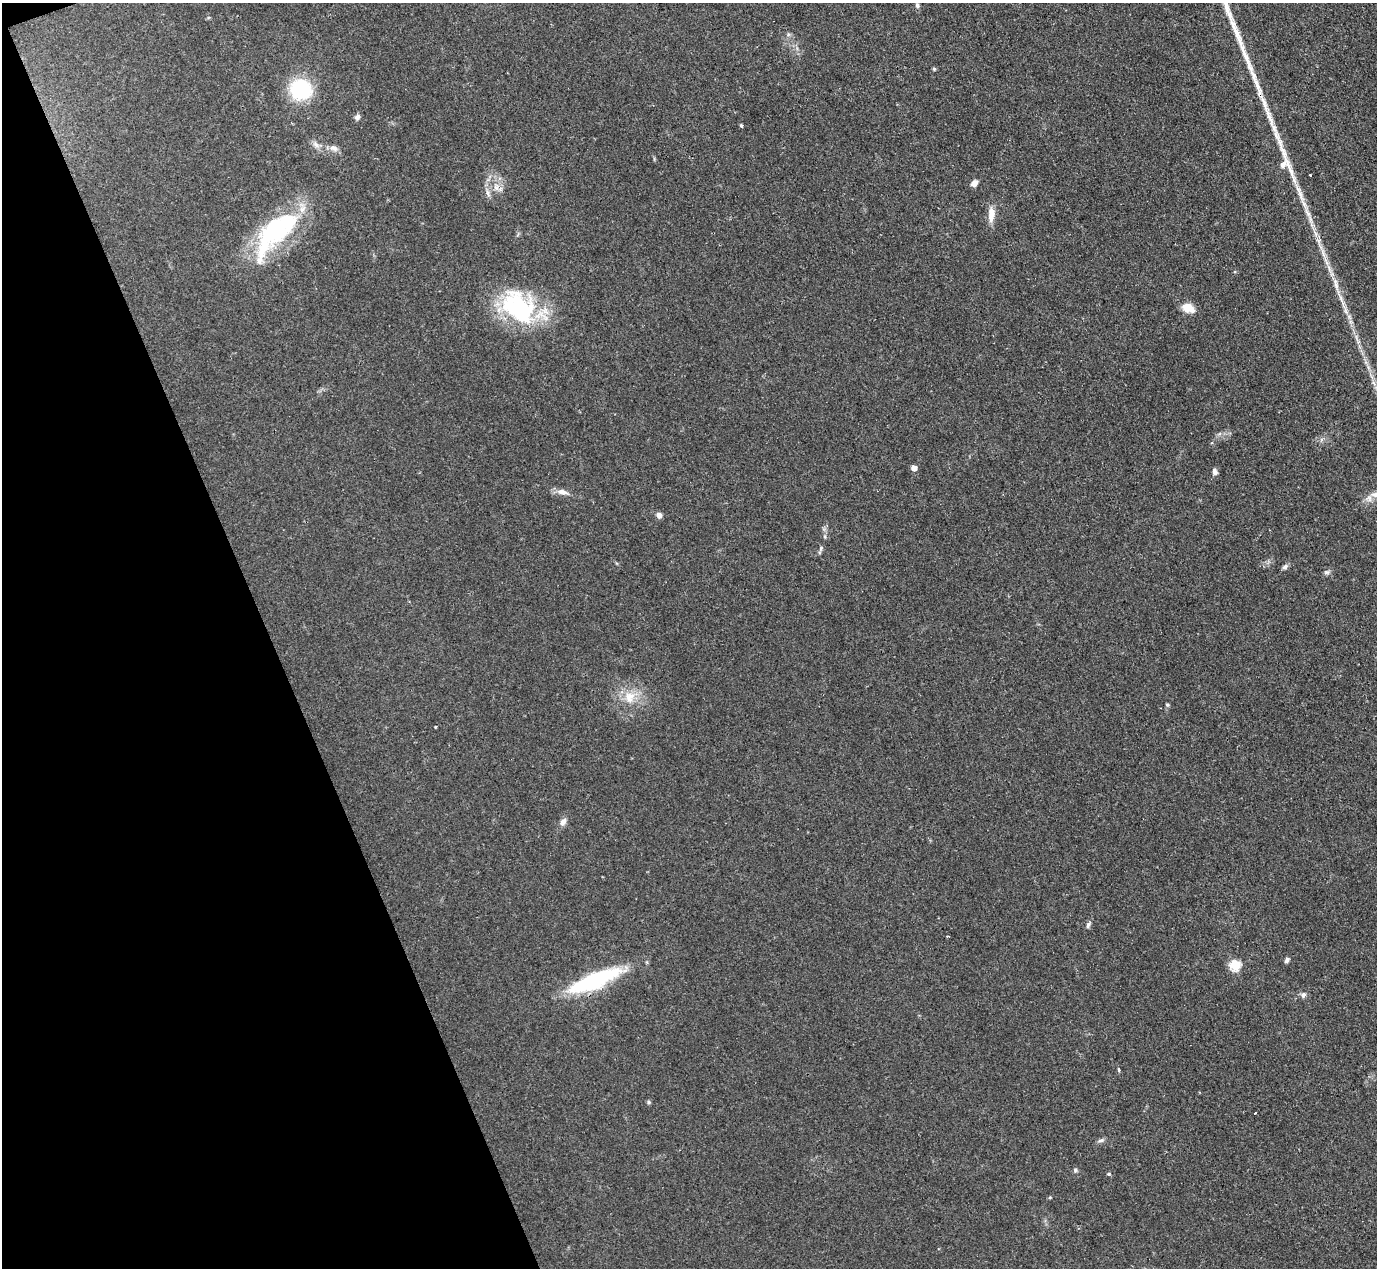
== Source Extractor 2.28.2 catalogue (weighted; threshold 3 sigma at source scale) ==
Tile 5 of 4 x 4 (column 1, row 2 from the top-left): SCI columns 1-1375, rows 2681-3946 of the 5506 x 5493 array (HDU 1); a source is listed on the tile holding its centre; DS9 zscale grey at full resolution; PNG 1379 x 1270 px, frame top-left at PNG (2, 3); no overlay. Shown black and unused: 19% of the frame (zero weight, under 2 of 3 exposures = <1% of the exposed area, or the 3 px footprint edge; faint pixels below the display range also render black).
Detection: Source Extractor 2.28.2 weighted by HDU 2 'WHT'; one run over the whole footprint, this tile lists its part. Background 0.0744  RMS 0.0056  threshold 0.025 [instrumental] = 3 sigma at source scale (4.5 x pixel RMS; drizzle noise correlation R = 1.50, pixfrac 1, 0.05/0.05 arcsec/px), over >= 5 px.
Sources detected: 42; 1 inside a brighter object's white glare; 4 long thin detections or spike segments (spike, bleed or trail) — not listed; the other 37 listed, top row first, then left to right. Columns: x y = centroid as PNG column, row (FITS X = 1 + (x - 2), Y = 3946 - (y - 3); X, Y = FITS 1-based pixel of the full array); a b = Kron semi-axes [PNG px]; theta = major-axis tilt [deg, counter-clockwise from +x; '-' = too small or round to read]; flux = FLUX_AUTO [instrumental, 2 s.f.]
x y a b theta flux
917 5 7 5 -68 1.2
934 69 4 4 - 0.77
300 89 19 18 - 43
357 117 7 6 - 2
741 126 4 3 - 1
316 144 12 7 -46 2.8
334 148 12 8 -25 3
974 183 7 5 45 3.7
496 187 11 6 -75 3.3
488 193 13 5 -74 2.3
991 214 22 8 87 6
275 233 70 27 48 74
1188 308 16 10 -24 6.9
520 309 53 34 -56 62
914 468 5 5 - 4.2
1215 472 7 5 -76 2.2
562 492 17 7 -12 4.1
659 515 6 5 - 3.2
825 536 7 5 -71 1.1
821 548 8 5 72 1.1
1285 567 8 6 44 1.6
1327 572 9 5 12 1.3
630 697 18 15 72 11
1167 705 5 4 - 0.79
435 727 3 2 - 0.49
563 822 10 7 57 2.9
1088 925 9 5 63 1.6
1287 960 7 5 49 1.6
1235 965 5 5 - 45
594 980 45 13 22 76
1303 995 8 6 62 1.7
1119 1069 4 3 - 2.4
649 1102 5 5 - 0.89
1255 1113 3 2 - 0.67
1101 1140 11 5 17 1.5
1075 1170 6 5 - 1
1109 1174 4 3 - 1